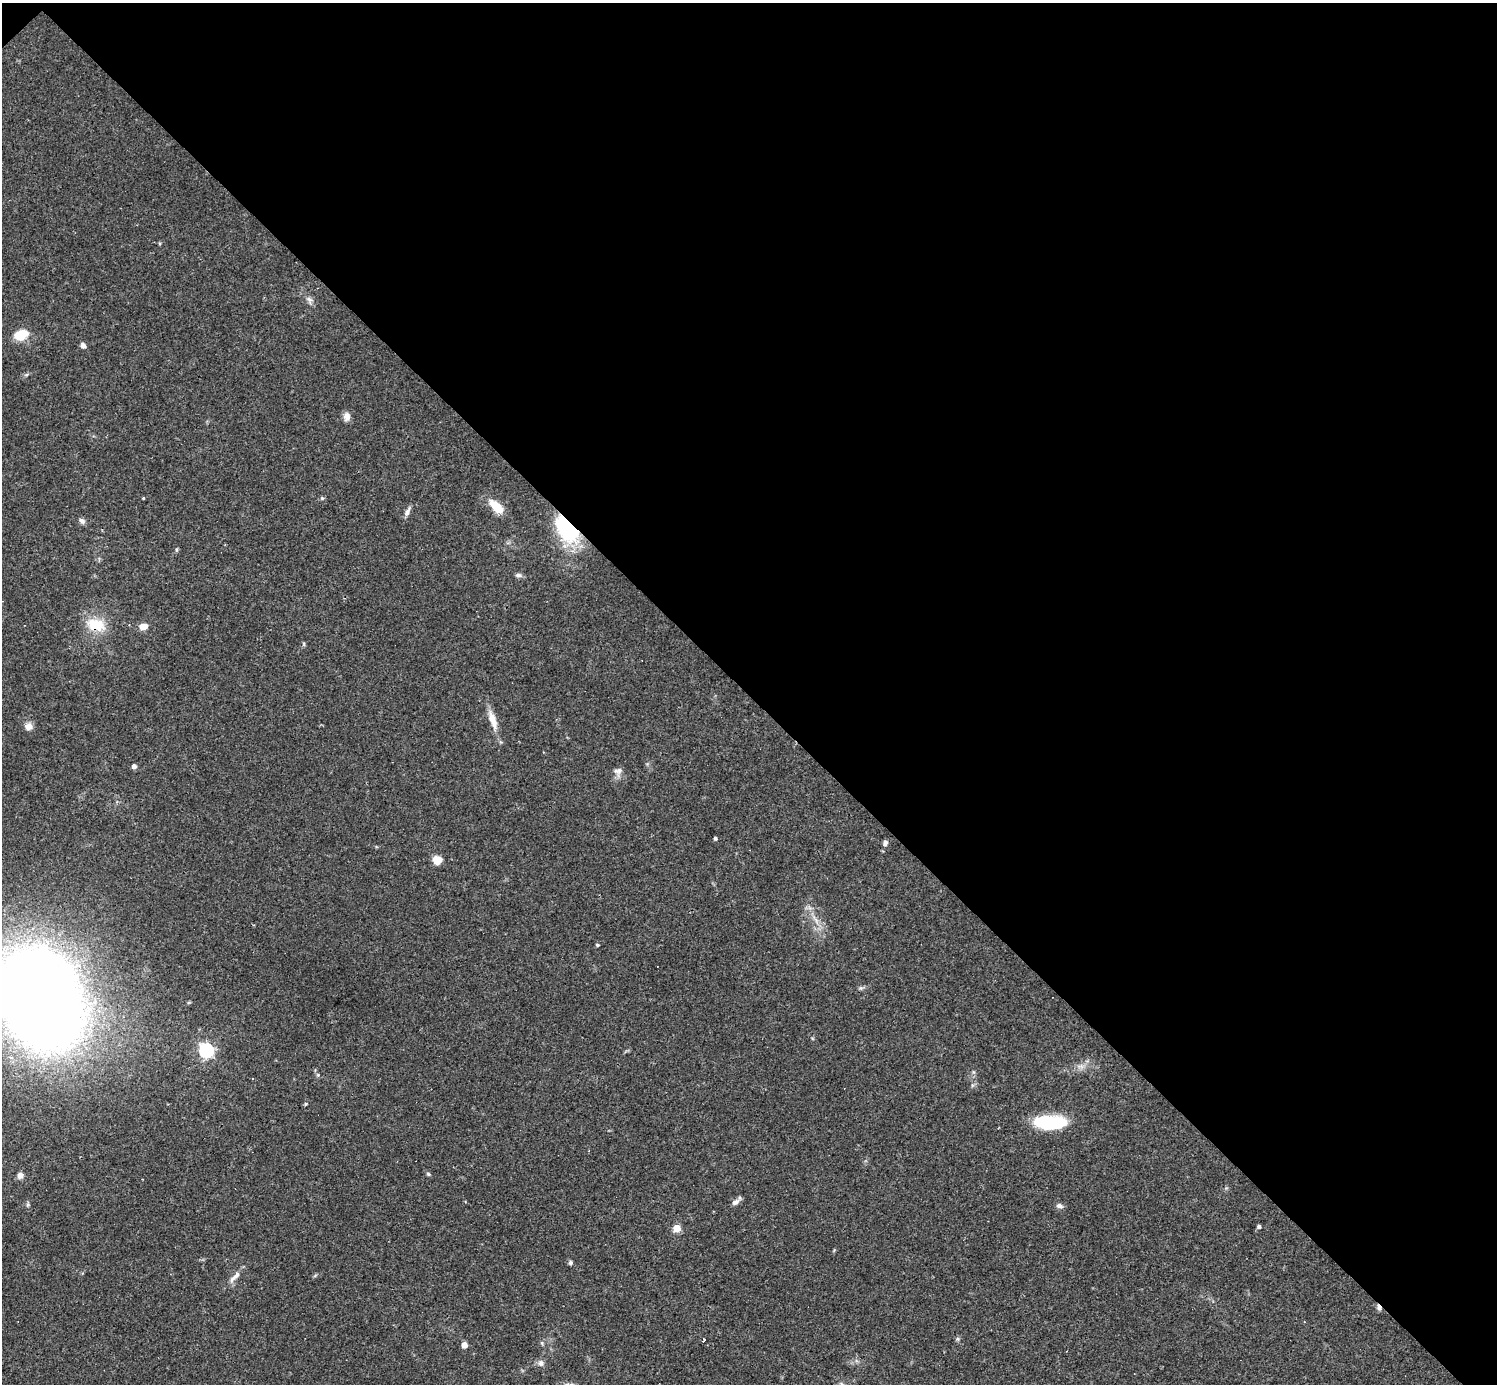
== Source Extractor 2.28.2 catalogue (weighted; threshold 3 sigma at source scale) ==
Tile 3 of 4 x 4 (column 3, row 1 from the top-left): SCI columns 2989-4483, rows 4443-5824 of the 5977 x 5977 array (HDU 1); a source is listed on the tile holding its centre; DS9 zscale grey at full resolution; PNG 1499 x 1386 px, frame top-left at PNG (2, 3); no overlay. Shown black and unused: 50% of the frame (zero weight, under 3 of 4 exposures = <1% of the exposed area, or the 3 px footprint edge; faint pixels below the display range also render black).
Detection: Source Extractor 2.28.2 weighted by HDU 2 'WHT'; one run over the whole footprint, this tile lists its part. Background 0.0358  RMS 0.0044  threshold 0.0196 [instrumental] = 3 sigma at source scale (4.5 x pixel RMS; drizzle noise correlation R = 1.50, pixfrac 1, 0.05/0.05 arcsec/px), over >= 5 px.
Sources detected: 44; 1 cosmic-ray / hot-pixel residue — not listed; the other 43 listed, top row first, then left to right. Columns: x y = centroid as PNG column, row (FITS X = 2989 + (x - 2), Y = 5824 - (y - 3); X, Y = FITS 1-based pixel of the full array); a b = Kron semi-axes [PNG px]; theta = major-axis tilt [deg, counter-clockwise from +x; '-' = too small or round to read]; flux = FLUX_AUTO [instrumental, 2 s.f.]
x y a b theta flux
309 299 10 5 -44 1.5
20 335 13 9 21 11
83 345 6 5 - 1.7
347 416 12 8 85 2.3
143 498 3 3 - 0.37
322 498 5 4 - 0.56
496 506 19 9 -44 7.9
407 512 11 6 64 2
82 521 8 7 - 1.5
567 527 20 12 -51 68
176 550 6 4 90 0.53
518 575 9 5 -9 1.2
96 625 25 16 -12 12
144 627 9 7 8 3.8
304 644 6 3 -72 0.52
493 720 25 8 -71 5.9
29 726 9 8 - 2.7
134 766 4 4 - 1.9
618 771 12 10 15 2.4
715 838 4 3 - 0.82
885 843 7 6 - 1.3
437 860 9 8 - 4.8
597 945 4 3 - 0.61
861 988 6 5 - 0.81
40 1000 64 52 -61 960
206 1051 6 6 - 96
318 1075 5 5 - 0.66
252 1079 3 3 - 0.99
306 1104 5 4 - 0.62
1049 1122 36 14 0 24
428 1174 6 4 -25 0.63
20 1175 7 7 - 2.3
735 1202 11 6 31 1.8
1059 1206 8 6 -11 1.6
1259 1226 4 4 - 0.99
677 1228 5 5 - 13
571 1263 6 5 - 1.1
235 1276 23 6 45 3.3
1379 1307 8 6 -67 1.5
958 1339 6 5 - 0.77
704 1340 4 4 - 0.92
464 1345 4 4 - 4.6
541 1363 9 7 89 1.7
Overlapping masked pixels (flux is a lower limit): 3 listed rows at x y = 567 527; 96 625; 1379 1307
Isophote crosses this tile's border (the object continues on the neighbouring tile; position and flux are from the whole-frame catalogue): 1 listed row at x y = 40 1000